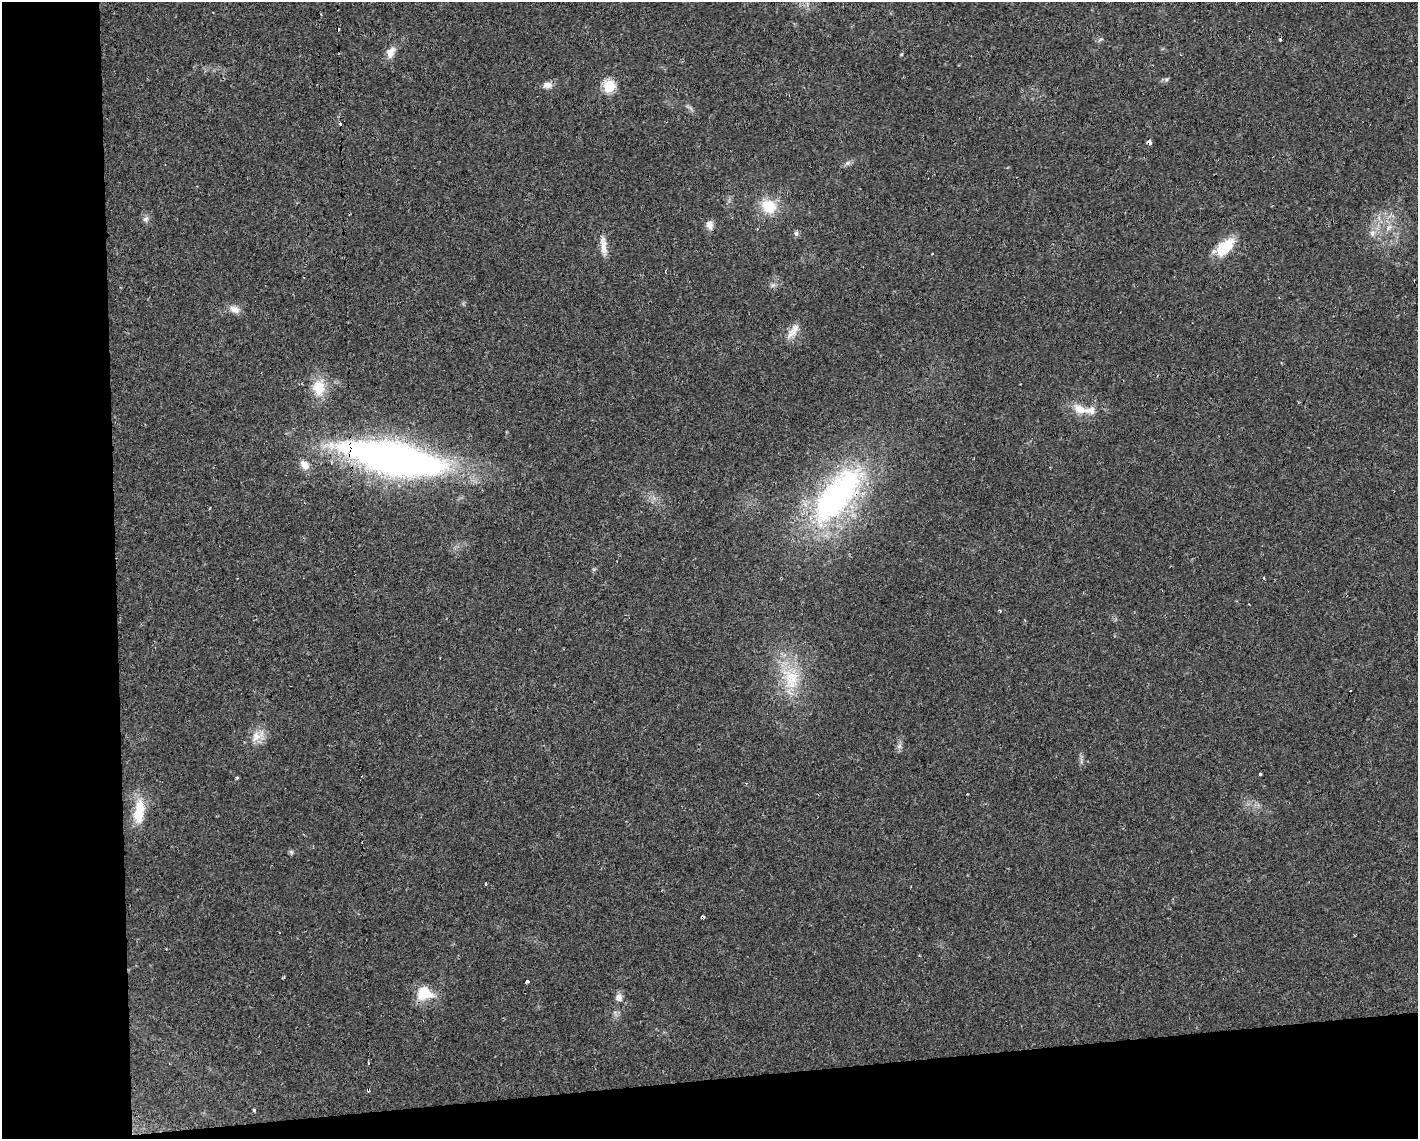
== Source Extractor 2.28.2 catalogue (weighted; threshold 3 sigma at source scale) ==
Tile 10 of 3 x 4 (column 1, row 4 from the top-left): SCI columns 47-1462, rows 1-1137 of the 4298 x 4548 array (HDU 1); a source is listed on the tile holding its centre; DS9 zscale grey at full resolution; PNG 1420 x 1141 px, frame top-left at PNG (2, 2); no overlay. Shown black and unused: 13% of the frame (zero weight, under 2 of 3 exposures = <1% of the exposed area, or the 3 px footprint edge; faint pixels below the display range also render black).
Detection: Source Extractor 2.28.2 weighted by HDU 2 'WHT'; one run over the whole footprint, this tile lists its part. Background 0.0253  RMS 0.0033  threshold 0.0147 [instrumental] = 3 sigma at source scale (4.5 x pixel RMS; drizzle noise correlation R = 1.50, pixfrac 1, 0.0396/0.0396 arcsec/px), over >= 5 px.
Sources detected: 42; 7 cosmic-ray / hot-pixel residue — not listed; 1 inside a brighter listed object's ellipse — not listed separately; the other 34 listed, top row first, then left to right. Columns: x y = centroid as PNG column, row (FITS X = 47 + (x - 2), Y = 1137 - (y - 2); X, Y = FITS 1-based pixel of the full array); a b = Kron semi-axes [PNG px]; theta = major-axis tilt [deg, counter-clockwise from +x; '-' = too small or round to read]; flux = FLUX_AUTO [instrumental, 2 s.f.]
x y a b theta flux
391 52 16 10 65 2.8
547 85 12 7 2 2.1
609 86 8 7 - 16
1149 142 4 3 - 3.9
847 163 7 6 - 0.88
768 206 20 16 -27 8.8
146 219 8 6 21 0.93
710 225 12 9 -78 2
1389 227 9 4 54 1.2
1372 233 8 6 89 1.3
796 234 6 5 - 0.72
603 246 27 7 -84 3.2
1225 247 27 13 42 9.2
933 254 3 3 - 0.76
234 309 14 9 -23 2.4
795 328 18 11 40 3.3
319 388 20 15 -90 7.8
1080 409 19 12 -30 4.6
395 459 113 32 -12 160
305 465 12 9 -50 2.8
837 495 84 35 52 85
791 677 28 22 -77 14
257 736 24 12 32 4.4
899 746 7 6 - 0.96
1260 774 3 3 - 0.45
237 778 4 4 - 0.37
139 811 35 14 82 9.3
291 852 6 5 - 0.61
486 884 3 3 - 0.57
527 981 3 3 - 1.6
424 993 21 18 4 7.9
619 997 10 9 - 1.6
368 1063 3 3 - 1
254 1110 4 3 - 0.41
Overlapping masked pixels (flux is a lower limit): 3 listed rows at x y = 1149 142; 395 459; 837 495